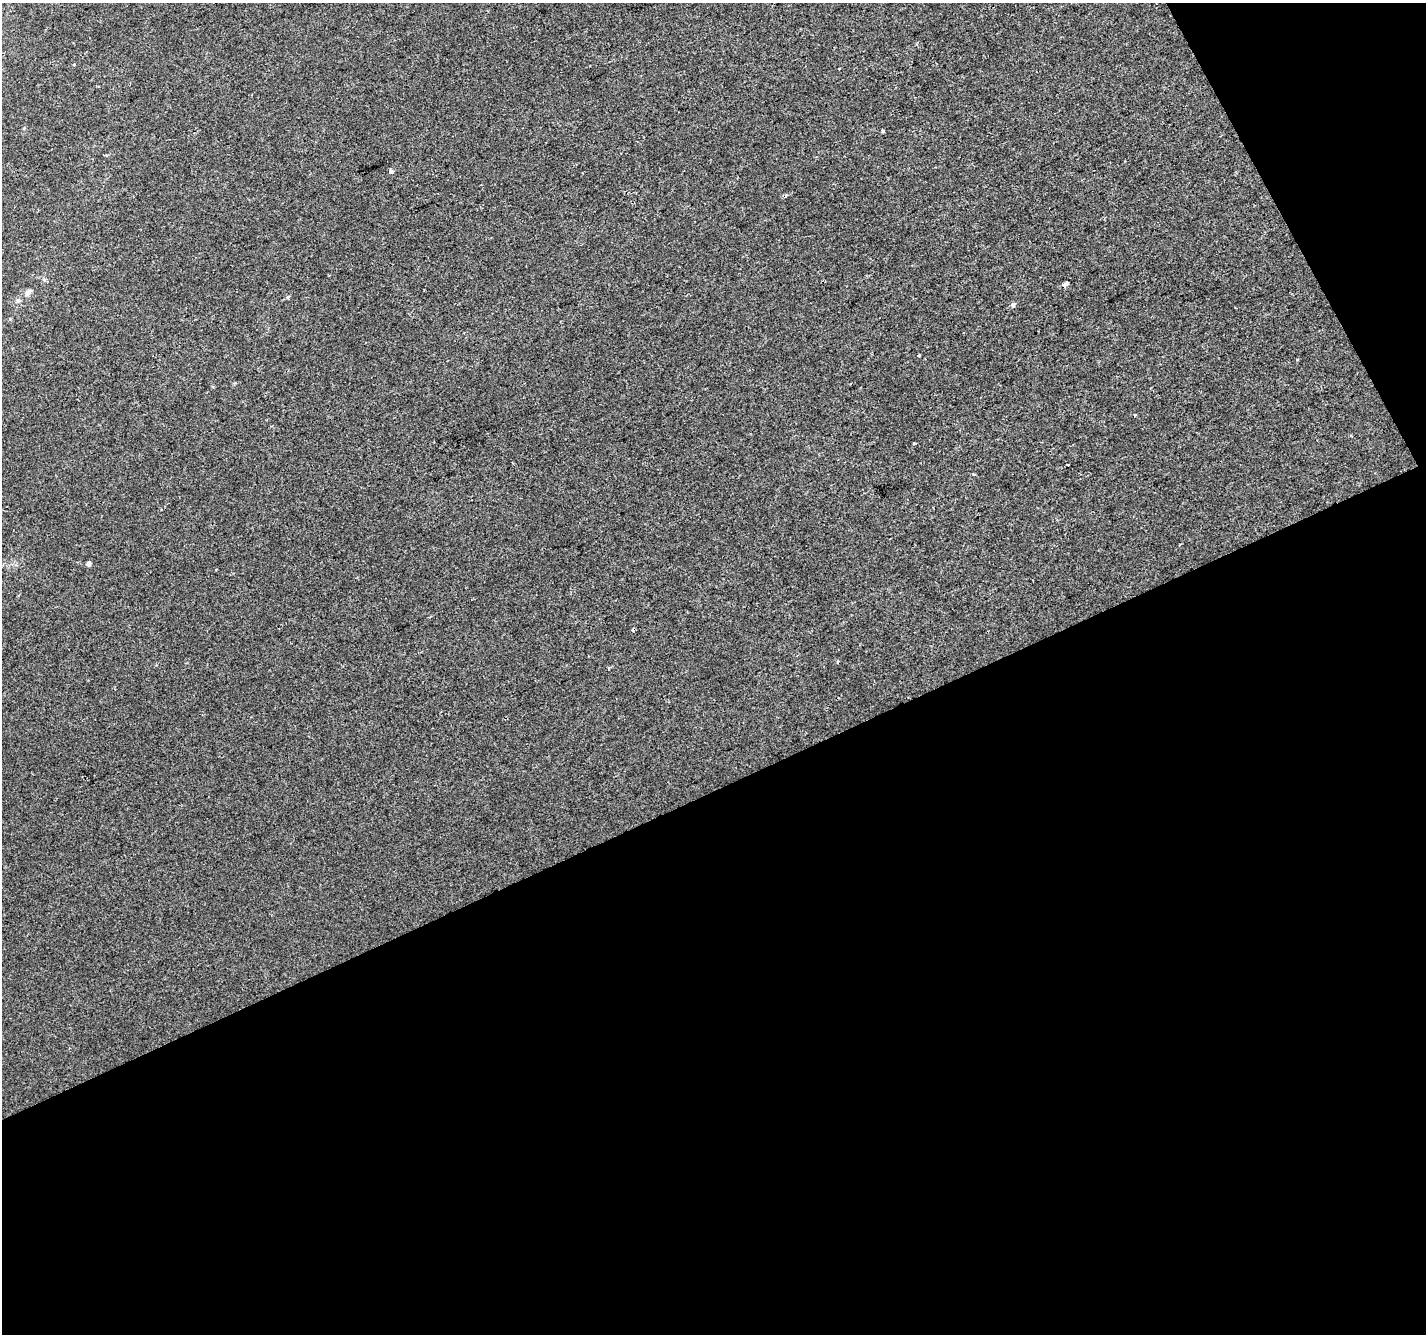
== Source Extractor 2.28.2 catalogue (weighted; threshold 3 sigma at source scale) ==
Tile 4 of 2 x 2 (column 2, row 2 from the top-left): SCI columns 1425-2848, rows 56-1387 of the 2849 x 2792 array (HDU 1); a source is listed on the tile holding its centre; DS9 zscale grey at full resolution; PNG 1428 x 1336 px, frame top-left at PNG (2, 3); no overlay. Shown black and unused: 44% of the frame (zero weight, under 2 of 3 exposures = <1% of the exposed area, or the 3 px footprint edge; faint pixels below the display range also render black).
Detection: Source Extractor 2.28.2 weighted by HDU 2 'WHT'; one run over the whole footprint, this tile lists its part. Background 2.78e-05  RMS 0.0041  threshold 0.0185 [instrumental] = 3 sigma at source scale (4.5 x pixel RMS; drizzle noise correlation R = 1.50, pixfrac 1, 0.0396/0.0396 arcsec/px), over >= 5 px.
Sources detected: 18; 3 cosmic-ray / hot-pixel residue — not listed; the other 15 listed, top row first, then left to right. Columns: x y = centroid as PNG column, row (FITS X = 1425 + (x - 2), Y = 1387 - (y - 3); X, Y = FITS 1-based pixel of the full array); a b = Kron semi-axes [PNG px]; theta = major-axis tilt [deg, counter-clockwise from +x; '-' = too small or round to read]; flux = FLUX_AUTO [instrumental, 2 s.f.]
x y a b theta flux
74 65 3 3 - 0.42
839 68 3 3 - 0.85
883 131 3 3 - 2
391 172 4 3 - 3.5
785 196 7 4 5 0.74
1065 284 10 4 31 0.97
28 292 13 7 51 1.7
288 297 5 4 - 0.59
1013 305 6 5 - 0.8
919 355 4 3 - 0.53
915 443 4 2 - 0.61
1068 465 3 2 - 0.31
89 564 5 5 - 1.5
215 570 3 2 - 0.31
837 662 3 3 - 0.68